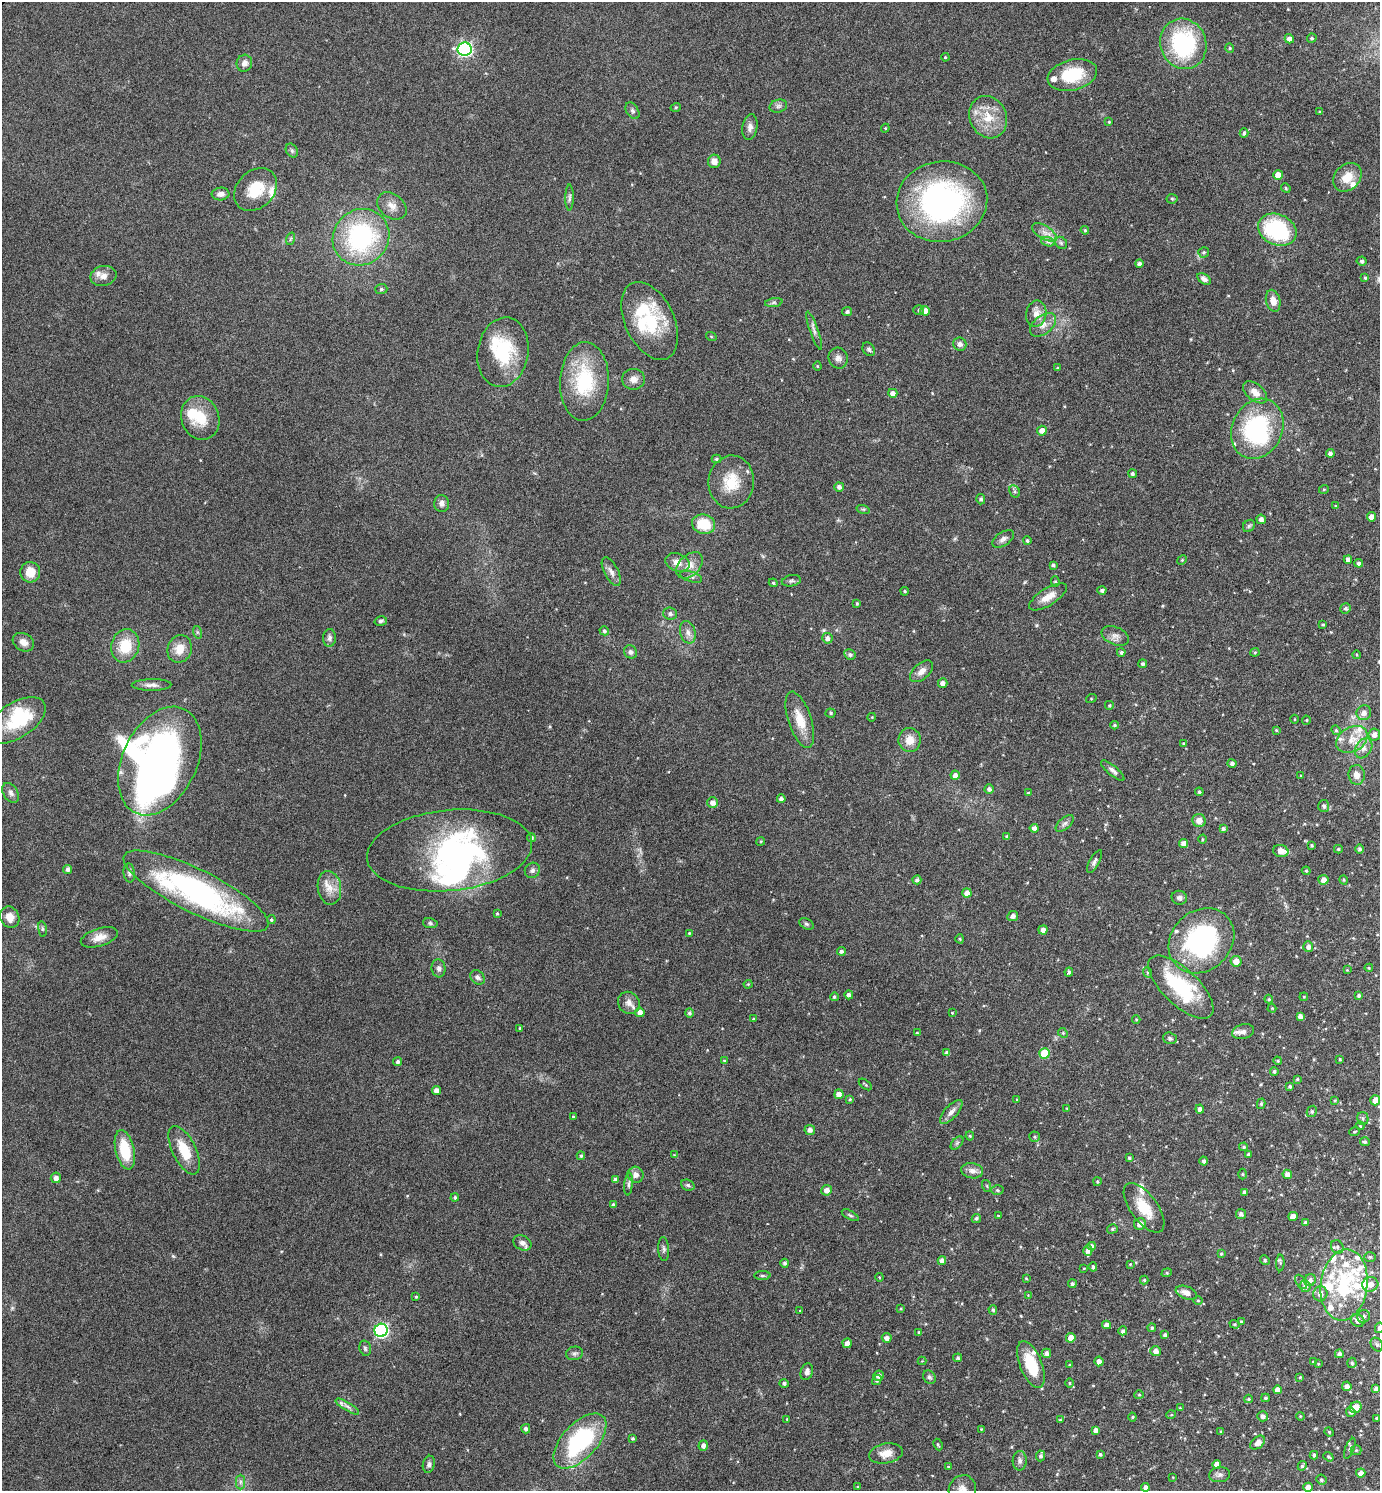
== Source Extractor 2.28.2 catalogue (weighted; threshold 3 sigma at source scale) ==
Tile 6 of 4 x 4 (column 2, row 2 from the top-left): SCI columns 1534-2911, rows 2983-4471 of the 5964 x 5961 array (HDU 1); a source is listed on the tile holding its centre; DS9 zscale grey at full resolution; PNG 1382 x 1493 px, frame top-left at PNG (2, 2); each listed source drawn as its Kron ellipse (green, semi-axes under 4 px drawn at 4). Shown black and unused: <1% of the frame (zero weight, under 4 of 8 exposures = <1% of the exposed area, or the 3 px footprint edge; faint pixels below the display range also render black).
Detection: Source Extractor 2.28.2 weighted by HDU 2 'WHT'; one run over the whole footprint, this tile lists its part. Background 0.119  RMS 0.0051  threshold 0.0209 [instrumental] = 3 sigma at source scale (4.09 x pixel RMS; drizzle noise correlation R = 1.36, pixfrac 0.8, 0.05/0.05 arcsec/px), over >= 5 px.
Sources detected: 435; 1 too faint to see at this stretch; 8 inside a brighter object's white glare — neither listed nor drawn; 31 inside a brighter listed object's ellipse — not listed separately; the other 395 listed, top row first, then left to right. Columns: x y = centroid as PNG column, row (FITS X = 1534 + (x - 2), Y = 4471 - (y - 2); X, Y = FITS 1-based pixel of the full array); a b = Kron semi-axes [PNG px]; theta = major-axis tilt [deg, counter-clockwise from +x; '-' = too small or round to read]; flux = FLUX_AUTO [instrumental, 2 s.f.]
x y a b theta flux
1312 38 5 4 - 0.79
1289 39 5 4 - 2.5
1183 44 25 23 -69 51
1230 48 5 4 - 0.59
465 49 7 6 - 110
945 57 4 4 - 0.53
244 63 8 7 - 2.6
1072 75 25 15 14 20
778 106 9 6 16 1.4
676 107 5 3 - 0.44
632 111 9 6 -58 1.3
1320 112 3 3 - 0.47
988 117 22 18 -65 11
1109 122 4 4 - 0.48
750 127 13 7 81 2.4
885 128 4 4 - 0.52
1244 133 4 4 - 1.2
292 151 7 5 -55 0.97
714 161 6 6 - 3.5
1278 175 5 5 - 6.6
1347 177 16 12 46 7.4
1286 188 5 4 - 0.53
256 189 24 18 45 14
220 194 9 6 4 2.4
569 198 13 4 89 1.2
1172 199 5 5 - 0.59
942 202 45 40 10 110
392 206 16 12 -38 4.3
1085 230 4 3 - 0.61
1277 230 20 15 -25 42
1044 232 14 6 -31 3.1
361 237 29 27 43 64
290 239 6 4 71 0.66
1048 242 7 4 -18 1.2
1061 243 7 5 -45 0.96
1204 252 5 5 - 0.8
1362 261 5 4 - 0.76
1139 263 4 4 - 1.8
103 276 13 10 11 3.1
1365 278 4 3 - 0.62
1204 279 7 4 -33 1.9
381 289 6 5 - 0.78
1273 301 11 7 -77 4.3
774 303 9 4 8 1
919 310 5 4 - 0.74
847 311 5 4 - 1.2
925 311 5 4 - 2.9
1036 314 13 10 79 3.9
650 321 41 24 -65 26
1043 325 15 9 39 3.7
814 331 20 4 -71 2.1
711 336 5 3 - 0.46
960 344 6 6 - 1.9
869 349 7 5 -57 1.1
503 352 35 25 80 27
838 358 10 9 - 2.3
817 366 4 4 - 0.49
1057 368 4 2 - 0.29
633 379 11 10 - 3.2
584 381 39 24 87 33
1255 392 14 8 -40 4.1
893 393 4 4 - 2.5
200 418 22 19 -70 13
1257 429 31 25 65 53
1042 431 5 5 - 3.1
1330 453 4 4 - 1.4
716 459 5 4 - 0.79
1132 474 4 4 - 0.95
731 482 26 23 85 14
839 487 4 4 - 1.7
1324 489 5 3 - 0.42
1015 491 6 5 - 0.95
981 499 5 4 - 1.1
442 503 8 7 - 2.1
1335 506 4 3 - 0.46
863 509 7 4 -17 0.65
1372 517 4 4 - 3.6
1261 519 5 4 - 1.9
704 524 12 9 -16 13
1249 526 7 5 46 0.87
1003 539 12 7 33 2
1027 541 4 4 - 0.88
1182 560 5 4 - 0.52
1348 560 4 4 - 1.6
677 562 12 8 -19 4.2
1359 563 4 4 - 1.4
690 565 15 10 43 4.7
1053 565 4 3 - 0.91
30 572 10 10 - 7.1
611 572 16 7 -63 2.6
691 577 11 5 -17 1.3
791 581 9 5 11 1.1
1055 581 5 4 - 0.69
773 583 4 4 - 0.64
1102 590 4 4 - 1
905 591 4 3 - 0.6
1048 597 22 8 32 5.8
857 603 4 3 - 0.59
1346 608 5 5 - 0.91
670 614 7 6 - 1.3
381 621 6 4 14 1
1323 624 3 3 - 0.5
604 631 5 4 - 0.87
197 632 6 4 -71 0.75
688 632 11 7 -74 2.6
1115 636 14 8 -22 2.7
329 638 9 6 85 1.6
827 638 5 5 - 1.8
23 642 11 8 -30 3.2
125 646 17 14 72 14
180 649 14 12 67 7
630 652 7 6 - 1.5
1121 652 4 4 - 0.99
1255 652 4 4 - 0.55
850 655 6 5 - 1
1357 655 4 3 - 0.41
1143 664 4 4 - 1
922 671 14 8 42 3.2
943 683 5 4 - 1.9
152 685 20 6 0 2.5
1091 699 5 3 - 0.41
1110 705 5 5 - 0.64
831 713 5 4 - 0.61
1364 713 7 7 - 2.8
872 717 4 3 - 0.35
1294 719 4 3 - 0.36
16 720 33 17 33 21
800 720 29 11 -72 9.4
1306 720 4 4 - 0.47
1115 725 4 3 - 0.65
1276 730 4 3 - 0.51
1336 730 5 4 - 0.62
1374 735 6 6 - 2.8
1352 739 17 12 31 7
910 740 12 11 - 5.5
1183 743 4 3 - 0.33
1364 748 10 8 58 2.9
160 761 57 37 65 250
1232 763 5 4 - 1.5
1113 771 14 5 -40 1.8
955 775 4 4 - 2.1
1357 775 10 8 -83 3.3
1301 776 4 2 - 0.32
989 789 4 4 - 1.6
1199 792 4 3 - 0.86
11 793 11 7 -57 1.9
1028 793 4 3 - 0.62
781 799 4 4 - 1.4
713 803 5 5 - 2.6
1324 806 6 5 - 1.3
1199 820 7 6 - 3.6
1065 824 11 5 41 1.5
1034 828 4 4 - 2
1223 829 4 3 - 1
1007 837 4 3 - 1.1
531 838 4 4 - 0.99
1202 839 4 3 - 0.43
761 841 4 3 - 0.41
1184 844 4 4 - 3.1
1312 845 4 4 - 0.6
1338 849 4 4 - 0.61
1360 849 5 4 - 1.1
449 850 83 40 6 110
1281 851 8 6 -14 3.2
1095 861 12 5 61 1.5
68 869 4 4 - 1.6
532 870 8 7 - 1.4
1306 871 4 4 - 0.53
129 873 9 5 -83 1.3
917 880 4 4 - 1.6
1323 880 5 5 - 2.8
1344 880 4 3 - 0.56
329 888 17 11 -81 5.9
196 891 80 21 -26 120
967 893 4 4 - 2.6
1179 898 8 7 - 1.4
497 913 3 3 - 0.48
1013 916 5 5 - 2
10 917 11 9 -65 4.5
271 920 4 4 - 0.68
430 923 7 5 -11 0.96
806 924 8 5 -27 0.91
42 929 8 4 -82 0.83
1043 930 4 4 - 2.4
689 933 4 3 - 0.49
99 937 19 9 17 4.8
960 939 4 4 - 0.53
1201 941 35 29 44 73
1308 947 5 5 - 1.9
841 951 4 4 - 1.2
1236 961 5 5 - 4.1
439 968 9 7 -84 1.6
1369 968 4 4 - 0.44
1347 970 4 3 - 0.4
1069 972 4 3 - 0.96
1147 972 5 3 - 0.61
478 977 8 6 -46 1.3
748 984 4 4 - 0.45
1181 987 41 18 -44 38
849 995 4 4 - 1.5
1359 995 4 3 - 0.92
834 997 4 4 - 0.84
1304 997 4 3 - 0.41
1269 999 4 4 - 0.6
629 1003 11 10 - 2.7
1272 1008 4 4 - 0.44
640 1012 5 4 - 2.7
689 1013 4 4 - 0.91
952 1013 3 3 - 0.4
1300 1016 4 4 - 1.7
754 1019 4 3 - 0.5
1136 1020 4 4 - 0.46
520 1028 4 3 - 0.44
1243 1032 11 7 14 2.4
917 1033 3 3 - 0.47
1063 1033 5 4 - 0.57
1170 1038 7 5 -18 1.1
947 1053 4 4 - 1.8
1044 1053 5 5 - 14
1340 1059 4 3 - 0.47
724 1061 3 3 - 0.58
1278 1061 4 3 - 0.56
398 1062 4 4 - 1.2
1274 1072 4 4 - 0.86
1297 1079 4 4 - 0.59
865 1084 7 3 -38 0.54
1290 1086 4 4 - 0.87
436 1091 4 4 - 2.9
839 1094 5 4 - 2.8
850 1099 4 4 - 0.61
1017 1099 3 3 - 0.41
1335 1100 3 3 - 0.4
1375 1100 5 4 - 4.2
1261 1104 5 4 - 0.69
1067 1108 3 2 - 0.34
1200 1109 4 4 - 1.7
1312 1111 6 5 - 0.83
951 1112 15 6 48 2.9
573 1117 4 3 - 0.45
1363 1118 6 5 - 0.97
1360 1126 4 4 - 0.43
810 1130 5 5 - 1.9
1354 1132 5 2 - 0.39
970 1136 4 4 - 0.51
1034 1137 5 5 - 0.71
1365 1142 5 4 - 0.92
957 1143 8 4 45 0.97
1244 1147 4 3 - 0.74
125 1150 20 9 -77 16
184 1150 26 11 -64 11
1248 1154 3 3 - 0.64
674 1155 4 4 - 0.37
581 1156 4 4 - 0.8
1129 1158 4 4 - 0.73
1204 1161 4 4 - 1.2
972 1171 11 7 -9 2.8
1242 1174 5 3 - 0.48
1287 1174 5 4 - 2.4
636 1175 8 7 - 2.4
56 1178 5 5 - 2.1
615 1180 4 4 - 1.7
1097 1182 4 3 - 0.56
629 1184 11 3 84 1.1
688 1185 7 5 -22 0.92
987 1186 6 3 -71 0.55
827 1190 5 5 - 3
997 1190 6 5 - 0.7
1244 1192 4 4 - 1.2
455 1198 4 4 - 0.91
613 1205 3 3 - 0.95
1144 1208 29 13 -54 12
1241 1214 5 5 - 1.5
850 1215 9 3 -30 0.8
998 1216 3 3 - 0.38
1293 1216 4 4 - 3.8
976 1218 5 4 - 0.94
1305 1222 3 3 - 0.87
1140 1224 6 5 - 3.2
1112 1229 5 4 - 0.82
522 1243 9 7 -28 2.1
1092 1246 4 4 - 2
1337 1247 7 6 - 1.1
664 1249 12 5 -87 1.4
1088 1251 5 4 - 2.2
1221 1254 4 4 - 0.52
1370 1257 6 5 - 0.75
1265 1260 5 4 - 0.57
942 1261 4 4 - 2
785 1263 4 4 - 1.2
1280 1263 8 4 88 0.75
1130 1264 3 3 - 0.35
1093 1267 5 3 - 1
1084 1268 3 2 - 0.31
1167 1273 5 4 - 0.65
762 1276 8 4 0 0.87
879 1277 4 4 - 0.43
1026 1278 3 3 - 0.39
1144 1280 4 4 - 0.53
1310 1280 6 5 - 1.9
1301 1282 8 4 -56 0.92
1072 1284 4 4 - 0.97
1370 1284 8 7 - 3.7
1344 1285 36 23 83 42
1305 1286 6 5 - 2
1186 1293 11 6 -21 3.4
1320 1294 7 7 - 2.5
1028 1295 3 3 - 0.34
416 1297 4 3 - 0.64
1198 1301 4 3 - 0.42
901 1309 4 3 - 0.39
993 1310 5 4 - 0.84
800 1311 3 3 - 0.37
1364 1316 6 6 - 1.3
1358 1320 7 6 - 2.6
1241 1321 4 3 - 0.51
1235 1324 5 4 - 0.59
1106 1325 4 4 - 2.5
1152 1328 4 4 - 0.86
1379 1328 5 4 - 1.5
381 1330 6 6 - 93
1123 1331 4 4 - 1.3
919 1332 4 3 - 0.81
1165 1335 4 3 - 0.92
887 1338 5 4 - 2
1071 1338 5 4 - 4.4
847 1343 5 4 - 2.8
1377 1345 7 5 -54 1
365 1348 8 5 -75 1.1
1156 1351 5 5 - 2.7
575 1353 8 6 11 1.2
1046 1353 5 4 - 1.8
1339 1354 4 4 - 1.7
958 1358 4 4 - 0.84
922 1361 4 4 - 0.39
1099 1361 5 4 - 2.4
1313 1362 3 3 - 0.49
1352 1363 5 4 - 0.89
1031 1364 25 11 -68 16
1318 1364 4 3 - 0.44
1069 1365 4 3 - 0.45
807 1372 8 6 72 1.9
879 1376 5 5 - 2.2
929 1377 7 6 - 1.1
1300 1377 4 3 - 0.49
877 1380 5 4 - 0.98
1069 1383 5 3 - 0.51
784 1384 4 4 - 1.3
1347 1386 5 4 - 2.4
1376 1388 4 4 - 1.2
1277 1390 4 4 - 2.9
1139 1395 5 4 - 0.59
1266 1398 4 3 - 0.75
1248 1399 4 4 - 0.6
347 1406 13 4 -31 1.8
1356 1407 6 5 - 6.4
1180 1408 3 3 - 0.45
1351 1412 5 5 - 0.89
1171 1415 5 3 - 0.43
1263 1416 5 5 - 1.8
1300 1416 4 3 - 0.41
1132 1417 4 4 - 0.51
1377 1418 3 3 - 0.78
787 1419 3 3 - 0.39
1060 1420 3 3 - 0.45
526 1429 4 4 - 1.3
981 1429 4 3 - 0.38
1096 1430 4 4 - 2.2
1221 1432 4 3 - 0.61
1329 1432 5 4 - 0.52
633 1439 4 3 - 0.68
580 1441 34 17 47 56
1258 1443 8 5 42 3.5
703 1445 5 5 - 1.9
938 1445 6 3 -63 0.57
1350 1448 11 4 69 1.1
1356 1450 5 5 - 0.71
886 1453 17 10 10 5.6
1100 1454 3 3 - 0.76
1314 1455 4 4 - 1.2
1040 1456 5 4 - 1.2
1328 1457 5 3 - 0.55
1020 1461 9 7 87 1.7
429 1464 8 6 76 1.3
1217 1464 4 4 - 2.3
1302 1466 5 3 - 0.87
948 1467 4 3 - 0.47
1361 1473 5 4 - 2.1
1220 1475 10 7 7 1.6
1173 1477 4 2 - 0.32
1321 1480 5 5 - 0.94
240 1482 7 4 90 1.2
857 1487 4 3 - 0.46
1145 1487 4 4 - 1.8
1308 1487 4 4 - 2.9
962 1489 14 13 - 4
Isophote crosses this tile's border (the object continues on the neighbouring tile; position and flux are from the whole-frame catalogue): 2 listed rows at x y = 1379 1328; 962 1489